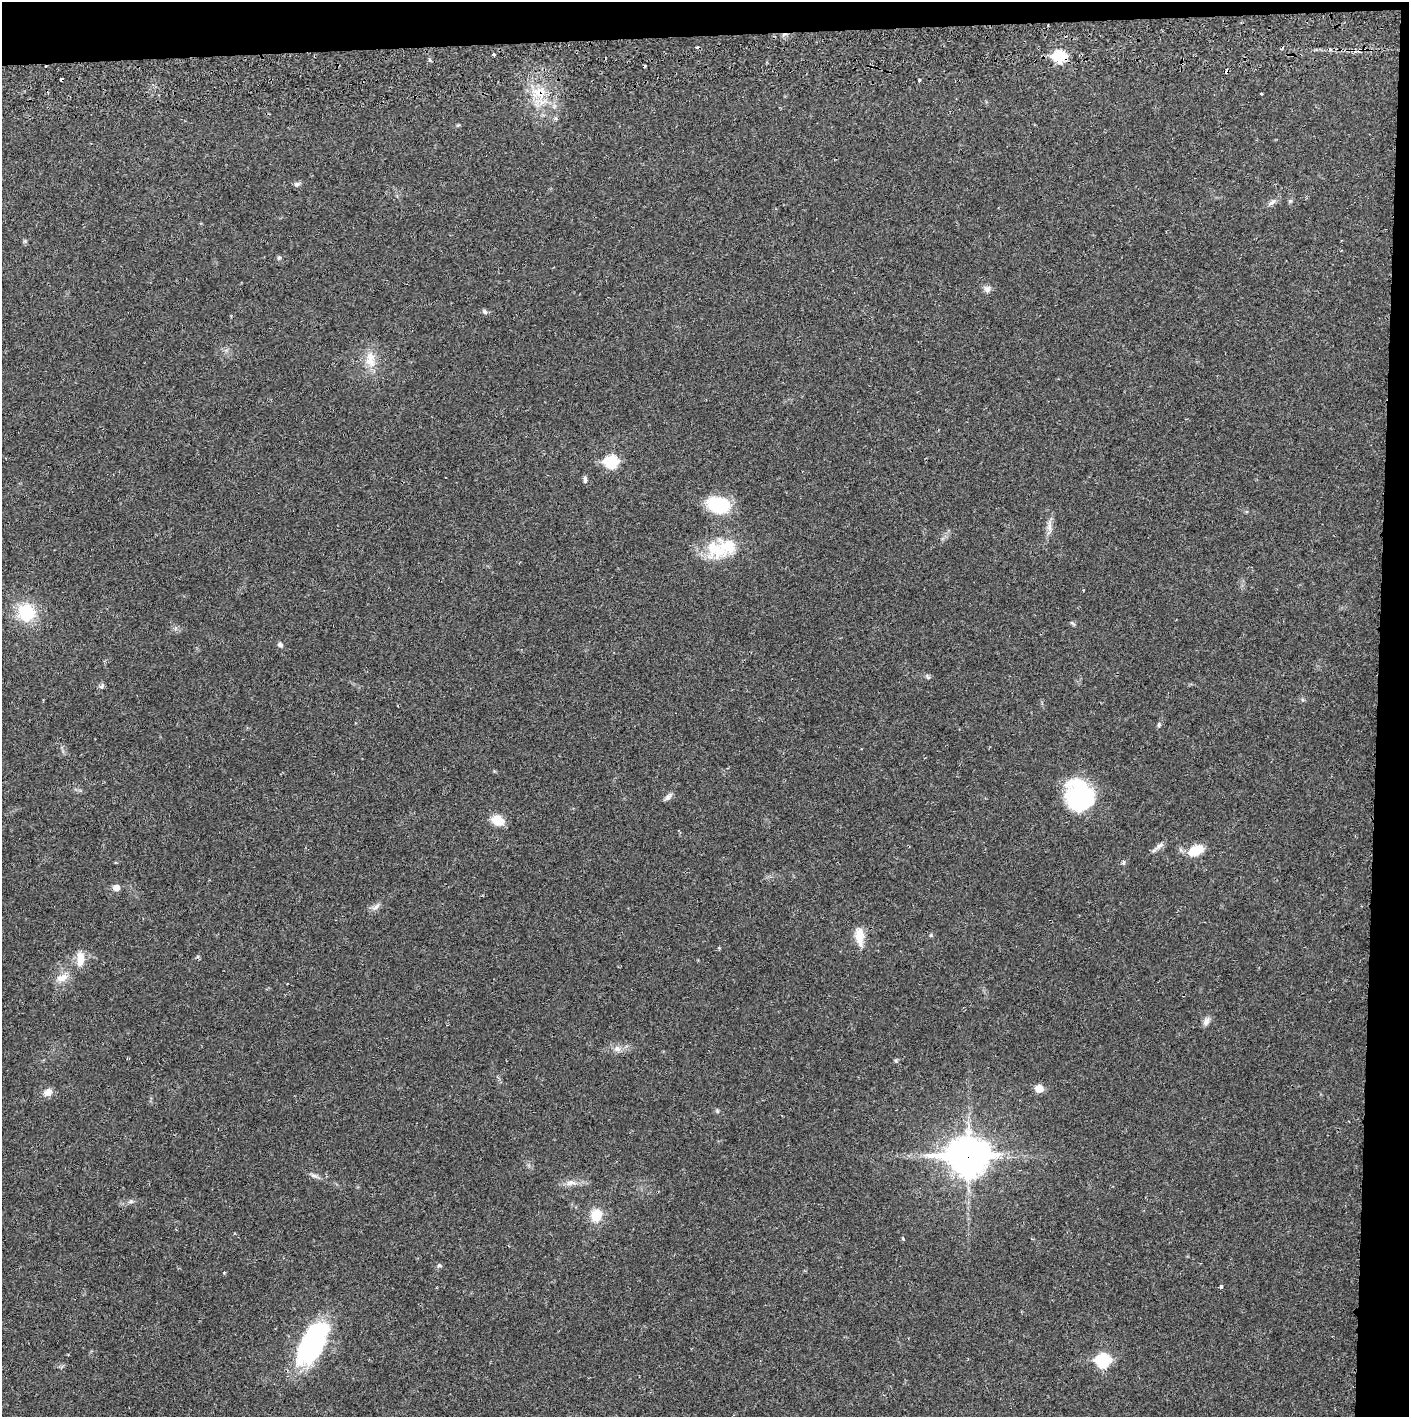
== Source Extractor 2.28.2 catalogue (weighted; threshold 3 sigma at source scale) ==
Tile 3 of 3 x 3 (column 3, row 1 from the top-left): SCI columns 2819-4225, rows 2885-4299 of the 4232 x 4358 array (HDU 1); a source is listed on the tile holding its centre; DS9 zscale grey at full resolution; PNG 1411 x 1419 px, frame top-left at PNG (2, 2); no overlay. Shown black and unused: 5% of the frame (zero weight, under 2 of 3 exposures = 3% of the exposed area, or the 3 px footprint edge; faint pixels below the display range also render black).
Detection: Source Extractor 2.28.2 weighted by HDU 2 'WHT'; one run over the whole footprint, this tile lists its part. Background 0.0215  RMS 0.0035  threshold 0.0156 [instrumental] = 3 sigma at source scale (4.5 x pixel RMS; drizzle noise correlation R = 1.50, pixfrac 1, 0.05/0.05 arcsec/px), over >= 5 px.
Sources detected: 59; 2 inside a brighter object's white glare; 4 cosmic-ray / hot-pixel residue — not listed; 1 inside a brighter listed object's ellipse — not listed separately; the other 52 listed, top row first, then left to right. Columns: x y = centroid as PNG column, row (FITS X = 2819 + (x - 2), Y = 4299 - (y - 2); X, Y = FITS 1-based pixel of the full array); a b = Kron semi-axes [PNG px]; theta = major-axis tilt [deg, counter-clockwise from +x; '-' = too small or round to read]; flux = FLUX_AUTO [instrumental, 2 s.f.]
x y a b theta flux
494 54 3 3 - 0.79
1059 56 7 6 - 29
1226 71 4 3 - 1.6
919 80 3 3 - 1.2
539 93 20 11 -13 6.9
1261 94 3 3 - 0.45
297 184 9 6 28 0.83
1290 201 6 5 - 0.53
1272 202 13 6 36 1.4
279 257 6 4 19 0.51
987 289 10 9 - 1.4
484 312 8 6 -45 0.75
370 359 24 13 -85 5.9
611 462 7 6 - 30
585 479 9 4 -89 0.92
719 505 25 16 -15 17
1049 527 11 6 -90 1.8
716 550 34 24 -32 13
26 612 19 18 - 14
1073 623 10 3 -45 0.45
280 645 7 6 - 0.92
928 677 8 4 -59 0.58
102 686 9 5 50 0.75
1159 725 6 5 - 0.58
1080 793 31 28 -31 28
668 797 11 6 50 1.3
497 820 11 9 -21 6.4
1160 846 12 5 28 1.3
1196 850 16 10 24 7.9
1123 863 7 4 82 0.54
116 888 6 5 - 3.1
376 907 14 5 39 1.3
931 935 5 4 - 0.41
859 937 26 10 -86 4.9
719 948 5 3 - 0.32
80 959 20 9 87 4
62 978 17 9 20 3.4
1206 1021 11 8 62 1.6
617 1049 9 8 - 1.8
1039 1088 6 6 - 5.5
48 1092 12 9 29 2.2
968 1157 17 13 0 670
314 1176 9 4 -19 0.92
571 1183 18 8 3 2.6
131 1201 8 5 18 0.78
596 1215 13 11 74 6.9
903 1239 4 3 - 0.4
439 1265 5 5 - 0.57
224 1272 3 3 - 0.44
1221 1287 4 3 - 0.61
312 1343 51 24 60 46
1103 1360 7 7 - 35
Overlapping masked pixels (flux is a lower limit): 4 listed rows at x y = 1059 56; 1226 71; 539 93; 968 1157
Unlisted compact peaks at least as high as the median listed source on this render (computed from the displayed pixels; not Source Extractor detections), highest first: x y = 896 1061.